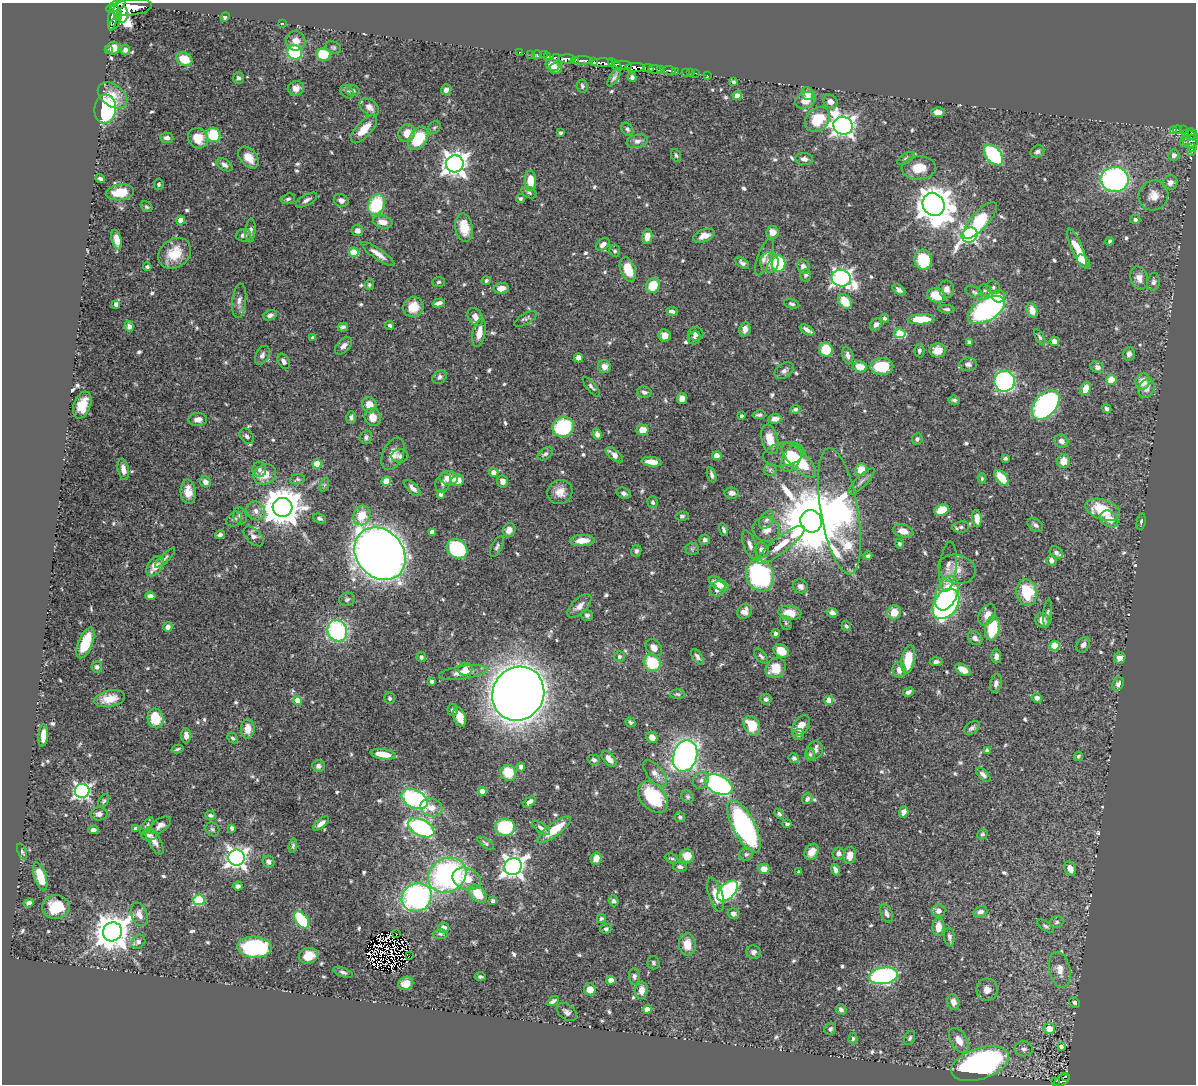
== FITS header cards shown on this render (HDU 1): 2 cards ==
NAXIS1  =                 1194
NAXIS2  =                 1082

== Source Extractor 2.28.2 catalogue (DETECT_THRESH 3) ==
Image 1194 x 1082 px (HDU 1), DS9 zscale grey, 1 PNG px = 1 image px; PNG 1198 x 1086 px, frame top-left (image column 1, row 1082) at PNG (2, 3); each listed source drawn as its Kron ellipse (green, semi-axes under 4 px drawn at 4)
Background 0.415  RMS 0.013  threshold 0.0378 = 3 sigma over >= 5 px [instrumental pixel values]
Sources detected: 698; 6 with non-positive FLUX_AUTO (blend fragments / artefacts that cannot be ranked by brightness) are neither listed nor drawn; of the other 692, the 500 brightest by FLUX_AUTO listed and drawn (192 fainter detections omitted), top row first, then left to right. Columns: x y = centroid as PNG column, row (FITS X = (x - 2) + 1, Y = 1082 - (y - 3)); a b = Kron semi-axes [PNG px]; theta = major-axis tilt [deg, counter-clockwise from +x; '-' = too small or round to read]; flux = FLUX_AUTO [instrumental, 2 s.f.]
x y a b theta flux
116 5 11 5 29 390
131 7 21 8 6 1400
117 13 7 3 -78 200
113 15 15 4 80 540
123 15 8 5 85 460
225 17 5 4 - 1.9
115 23 8 4 56 59
283 23 3 2 - 5.5
296 41 10 9 - 7.5
333 47 8 6 -30 1.8
113 48 7 6 - 8.8
108 49 3 2 - 1.9
125 50 5 4 - 2.6
295 52 7 7 - 56
520 52 3 2 - 8.1
323 54 7 6 - 28
531 54 2 2 - 4.2
537 54 4 3 - 3.9
544 55 2 2 - 7.1
548 56 2 2 - 3.4
556 57 3 2 - 2.4
184 59 8 6 -24 18
567 59 8 4 -1 450
575 60 4 3 - 150
582 60 10 3 1 250
594 62 3 3 - 30
603 63 11 4 0 250
553 65 7 5 -23 9.3
615 65 8 4 -39 130
623 65 9 3 -3 110
635 67 9 4 1 420
648 68 5 3 - 130
556 69 6 5 - 5.7
655 69 6 4 -12 180
661 69 3 2 - 73
669 70 6 3 -7 78
676 71 3 2 - 13
686 73 4 3 - 18
690 73 2 2 - 4.5
696 73 3 2 - 6
707 75 3 2 - 4.4
614 77 10 4 58 2.6
632 77 4 4 - 2.8
238 78 6 5 - 2.5
734 82 3 3 - 2.2
582 86 7 5 -82 1.9
296 88 8 7 - 5.6
446 90 5 5 - 4.3
353 91 7 5 -17 2.3
347 92 8 5 -42 2.8
808 94 6 6 - 7.4
113 95 16 11 -36 14
737 96 4 4 - 11
806 100 11 7 24 10
830 102 7 6 - 4.9
369 107 11 7 -38 5.6
105 109 14 10 84 97
938 112 6 5 - 7.4
817 119 14 11 44 26
843 126 10 8 -27 580
434 127 7 5 44 1.7
364 129 17 7 48 15
627 129 7 5 -57 2.2
1178 129 5 3 - 92
1174 130 4 3 - 51
1184 130 3 2 - 35
407 133 9 8 - 10
561 133 3 3 - 2.1
1193 134 7 3 -58 82
213 135 7 7 - 35
1189 135 7 4 -21 100
167 138 7 5 -5 3.6
198 138 10 9 - 17
418 139 12 8 54 35
637 141 11 6 14 3.7
1184 141 5 2 - 22
1190 141 8 6 -10 99
1192 148 3 3 - 16
1037 152 7 6 - 3.1
1192 152 3 2 - 8.6
676 155 6 4 -67 1.7
993 155 12 7 -51 100
1174 155 6 5 - 3.5
249 158 13 8 -48 11
906 158 10 5 30 2.2
804 159 9 6 -5 3.7
455 164 8 8 - 760
224 165 9 5 -34 3.7
919 168 17 11 2 16
100 178 4 3 - 2.1
1115 179 14 12 0 170
530 181 10 5 -89 15
1170 182 7 7 - 4.8
159 184 5 5 - 1.6
120 192 14 8 6 18
529 192 8 5 -27 2
1154 195 15 14 - 9.8
520 198 4 4 - 1.6
288 199 7 5 19 1.9
307 200 12 5 29 3.3
341 200 7 6 - 3.9
376 205 10 8 68 58
933 205 12 10 -59 2000
146 207 6 4 -39 1.6
1135 219 5 4 - 2
181 220 4 4 - 10
980 220 23 8 48 52
383 222 10 6 -11 8.3
464 228 14 8 -80 18
357 230 6 5 - 4.4
250 231 12 5 85 2.9
773 232 6 6 - 8.4
243 235 7 6 - 3.2
970 235 8 7 - 230
647 236 7 5 79 7.9
704 236 11 6 19 7.9
117 239 10 4 -76 7.9
1109 241 4 3 - 1.9
603 244 8 5 39 4.5
1077 248 21 5 -67 17
615 251 6 5 - 1.9
354 252 5 4 - 26
175 253 17 14 36 23
378 254 19 5 -34 8.1
764 257 20 6 69 6
923 260 10 8 -79 46
769 262 10 9 - 8.2
1084 262 8 5 -48 2.4
742 263 8 4 -37 2.7
778 264 8 7 - 75
147 267 4 3 - 1.9
803 267 7 6 - 4
628 270 13 7 -69 19
805 275 6 5 - 2.2
841 278 10 8 -12 340
1139 278 12 8 -74 6.5
486 281 4 4 - 2.1
438 282 6 5 - 1.7
1153 282 9 6 82 2.7
369 285 5 4 - 1.6
653 285 8 6 53 23
993 287 7 6 - 2
501 288 7 5 9 6.9
947 289 9 7 -81 4.3
899 290 7 4 -39 2.9
985 290 6 6 - 2.1
974 292 9 5 -26 2
936 295 9 7 -18 18
999 296 6 6 - 9.4
239 301 17 7 84 5.3
845 301 8 6 -53 20
439 303 6 4 14 3.8
116 304 4 4 - 3.3
792 304 8 4 -14 1.9
413 307 10 10 - 13
946 309 8 4 -4 1.6
986 310 20 10 30 200
1032 310 7 5 -70 7.9
672 311 6 3 -8 2.6
270 315 7 5 23 3.6
475 317 9 7 -58 5.2
885 318 4 3 - 1.7
526 319 12 5 30 2.3
921 319 13 5 3 22
876 324 7 5 48 3.7
390 325 4 4 - 1.8
129 326 5 4 - 2.6
343 327 5 4 - 2.3
745 329 7 5 80 4.8
807 330 8 3 -31 4.1
479 333 15 6 78 10
900 333 6 5 - 39
696 334 7 6 - 3.1
665 335 6 6 - 6.5
1040 337 8 4 -60 1.6
313 338 4 3 - 3
694 338 7 6 - 2.3
1054 341 5 4 - 5.4
969 342 4 4 - 2.3
344 346 10 6 47 4
826 350 7 6 - 28
938 350 8 7 - 11
919 351 6 5 - 1.6
1129 354 7 5 77 3.8
262 355 10 6 62 3.5
848 355 8 5 -75 3.9
579 358 4 4 - 5.3
284 361 8 5 -61 3.8
968 364 9 6 -2 3.1
604 366 7 6 - 5.9
860 367 7 5 -14 14
882 367 11 8 1 30
1097 367 7 5 -28 4.1
784 371 11 7 36 3.4
440 377 8 6 40 2.6
1111 380 5 5 - 15
1004 381 10 10 - 220
1143 382 8 7 - 11
591 387 12 4 -49 2.3
1147 388 10 7 65 5.5
1086 389 6 5 - 9.7
644 392 7 5 -16 2.6
682 399 5 5 - 6.5
954 400 6 4 -7 2.1
82 405 14 8 69 15
369 405 8 7 - 12
1046 405 17 11 50 210
795 409 5 4 - 2.4
1107 409 5 4 - 2.3
759 415 7 3 8 2.1
741 416 3 3 - 1.5
373 417 9 8 - 8
351 418 6 4 -89 2.3
198 419 9 6 4 5
775 419 7 5 9 5
563 427 11 10 - 63
642 430 6 5 - 11
597 434 6 4 -69 3.4
247 436 8 6 -50 2.6
366 437 6 6 - 2.3
770 439 15 8 -76 14
917 439 6 5 - 2.4
1061 441 7 6 - 4.6
393 454 17 10 66 9.1
545 454 9 5 35 2.2
784 454 21 12 10 9.7
614 455 10 5 -40 6.1
400 456 8 6 2 2.7
717 456 4 4 - 16
791 458 14 9 62 24
1005 458 4 3 - 1.7
799 460 23 9 -46 40
1063 461 7 6 - 10
652 462 10 4 -6 9.5
317 464 4 4 - 24
123 469 11 5 -79 6.8
259 469 7 7 - 4
770 470 6 6 - 1.9
861 470 6 5 - 18
494 472 4 4 - 6.6
265 474 11 9 30 14
712 475 8 4 -72 2.7
449 478 9 7 -7 9.9
1001 478 9 5 -50 23
297 479 7 5 7 1.8
982 479 5 4 - 1.6
457 480 6 5 - 10
386 481 4 4 - 19
502 481 6 5 - 4.6
205 482 6 5 - 5
861 482 18 5 46 4.5
443 483 10 7 66 3.2
324 485 7 4 72 1.7
412 488 10 5 -43 4.2
188 492 12 7 -86 12
560 492 13 12 - 9.2
624 493 7 5 -24 2.5
732 493 7 5 -9 4.2
441 494 4 4 - 3.2
653 502 6 5 - 2.1
283 507 10 9 - 2600
942 510 7 5 22 22
1103 510 18 10 -19 32
256 511 10 9 - 5.6
840 511 64 19 -80 260
362 515 10 8 71 18
240 516 9 6 -72 2.7
682 516 7 4 6 1.7
320 518 6 4 -24 1.7
977 518 8 4 -84 9
234 519 8 6 40 2.8
1109 519 10 7 -37 9.5
766 520 10 6 55 3.4
811 521 11 10 - 9600
1141 522 8 4 80 1.8
1035 525 9 6 -38 2.8
961 527 8 5 8 2.6
766 529 14 12 -20 9
509 530 7 6 - 6.5
724 530 6 3 -73 2.1
903 531 10 6 -16 8
432 532 4 4 - 9.4
220 535 5 4 - 2.5
253 536 12 7 -44 4.2
582 540 12 5 4 12
705 540 5 5 - 2.7
899 544 5 4 - 1.8
750 545 15 6 -71 4.1
781 545 29 7 38 16
497 547 11 5 63 2.5
457 549 11 9 -39 90
692 549 6 6 - 1.8
762 550 7 7 - 5.3
636 551 6 5 - 2.3
1056 553 7 5 -40 3
380 554 28 23 -49 1100
868 556 4 4 - 2
165 558 13 4 44 2.3
1051 560 5 5 - 4.3
155 566 11 7 57 12
948 567 25 8 84 8.1
957 569 19 14 -14 11
760 575 16 13 -65 140
719 584 11 5 -30 8.5
800 586 7 6 - 3.6
718 589 8 7 - 5.2
947 593 18 10 69 46
1027 593 13 10 -80 36
150 596 5 4 - 4.8
347 599 8 6 18 2.1
946 604 17 11 55 220
579 606 15 7 44 6.5
744 611 8 6 50 6
894 612 7 6 - 14
790 613 11 7 -10 12
832 613 6 4 -20 3.5
1048 613 14 3 84 2.3
587 615 6 5 - 2.5
987 615 11 8 58 7.4
1042 620 7 7 - 4.8
786 623 8 5 -61 1.6
846 626 5 4 - 1.7
168 627 5 4 - 5.5
992 628 12 7 81 39
337 631 11 9 -64 110
775 634 4 3 - 2.5
975 638 8 6 -38 3.8
85 643 16 7 67 24
1083 645 8 6 58 3.2
1055 646 5 4 - 30
654 648 9 7 -53 5.8
781 651 8 6 -31 14
761 656 9 5 -49 2.2
996 656 7 5 -88 3.1
421 657 5 4 - 2
619 657 5 5 - 2
697 657 9 5 -55 2.6
1120 658 6 5 - 7.3
908 660 14 6 81 25
936 662 6 4 5 2.9
652 663 9 8 - 34
97 667 5 5 - 2.6
776 668 11 9 45 16
465 669 7 6 - 4.7
899 670 8 6 -82 5.7
963 670 8 5 -31 9
463 672 24 6 8 11
432 681 4 3 - 2.8
996 683 9 6 76 3.7
1118 684 7 5 59 3.3
908 692 6 4 28 3.1
518 694 27 25 61 1700
677 694 7 4 4 1.6
390 698 6 5 - 1.7
1037 698 5 4 - 3.4
109 699 16 8 10 14
766 699 5 5 - 2.7
829 700 4 4 - 12
298 701 4 4 - 17
453 710 6 5 - 1.9
460 717 10 6 -71 11
156 718 10 8 -78 23
631 722 5 4 - 1.7
752 726 10 7 -60 20
801 726 12 7 55 12
972 728 9 6 36 3.1
248 729 9 7 85 9.3
799 734 5 5 - 2.1
43 735 11 4 86 7.4
186 736 8 4 -87 5.6
652 737 6 5 - 6.5
233 738 6 4 -44 1.6
177 749 6 3 14 1.6
815 750 9 8 - 4.1
987 750 4 3 - 2
383 754 13 5 -9 15
810 755 6 5 - 1.8
685 756 16 12 73 340
1078 756 5 4 - 1.5
794 758 5 5 - 2.5
609 759 9 5 -49 6.3
594 760 6 5 - 2.2
318 766 6 6 - 3.3
521 767 4 4 - 3.2
508 773 8 7 - 20
655 773 16 7 -50 6.9
983 775 9 5 -44 3.6
701 780 9 7 58 3.7
719 785 14 9 -26 190
82 791 7 7 - 260
483 791 4 4 - 12
653 797 18 12 -48 54
687 797 7 5 -45 2.1
414 799 14 9 -27 140
807 799 6 4 50 2.5
104 801 7 4 58 1.6
529 802 7 4 39 4.2
431 807 11 9 -15 8.9
904 812 5 4 - 5.2
99 814 8 6 1 4
779 814 5 4 - 1.9
210 815 5 4 - 2.5
680 817 5 5 - 2.2
321 823 9 4 39 4.7
787 824 4 3 - 2.1
160 825 12 7 33 4.9
147 826 10 4 55 1.8
744 826 29 11 -62 200
505 827 10 8 -3 63
135 828 4 3 - 1.9
232 828 4 4 - 3.1
421 828 14 8 -26 130
541 828 10 4 -35 2.9
212 829 7 6 - 1.9
93 830 5 4 - 3.2
554 830 20 6 37 26
982 834 5 5 - 1.8
149 835 8 5 -1 2.6
154 841 15 6 -60 6.2
486 843 10 4 -35 1.8
293 846 7 4 84 1.6
22 852 8 4 -69 1.8
812 852 9 6 59 8.9
746 854 7 6 - 2
838 854 6 6 - 3.8
850 855 8 6 79 8.4
687 856 7 6 - 16
237 858 8 8 - 520
596 858 6 5 - 8.6
672 858 7 5 -26 1.6
269 862 6 5 - 3
513 866 9 8 - 620
680 867 7 5 -10 2.6
764 869 5 5 - 8.6
1070 869 8 5 -67 5.4
836 870 6 4 -72 3
799 872 4 3 - 1.9
447 875 20 16 29 190
40 876 14 6 -72 21
467 879 14 10 -20 17
238 886 5 4 - 2.9
727 891 13 7 45 130
478 894 10 7 -48 20
716 895 18 7 -72 11
417 897 15 14 - 210
199 900 5 5 - 66
493 901 4 4 - 2
613 901 5 5 - 2.3
29 903 5 4 - 3
56 907 14 12 4 25
938 911 7 6 - 4.4
980 912 7 5 23 3.4
887 913 9 5 -69 3.1
139 914 12 8 -70 6.3
733 914 6 5 - 3.2
601 918 4 4 - 1.7
302 920 10 6 -52 64
1057 922 7 6 - 2.2
1046 926 10 4 -34 2.1
938 927 9 6 87 9.5
443 928 5 5 - 4.7
606 929 5 5 - 2.1
112 932 10 9 - 1900
396 934 2 2 - 2.6
440 934 7 5 -1 1.8
949 937 9 5 -85 2.6
138 942 7 6 - 3.6
687 944 11 8 -86 12
254 947 17 10 -2 110
754 952 7 6 - 3.2
309 956 10 7 16 12
409 956 3 2 - 3
653 963 7 6 - 2.1
1060 970 18 10 -79 9.2
343 972 10 4 -20 2.4
634 976 8 5 -90 2.5
883 976 15 8 8 160
480 977 5 4 - 1.7
611 980 4 4 - 14
406 983 7 6 - 7.6
590 989 6 6 - 8.9
641 990 9 6 86 7.1
987 990 11 10 - 6.7
553 1001 6 3 34 2.2
953 1002 8 6 -75 5.7
1075 1002 5 5 - 1.7
647 1009 4 4 - 13
841 1009 5 5 - 2.7
567 1012 11 7 -36 3.4
830 1029 6 5 - 2.1
1049 1029 6 5 - 16
910 1038 7 5 64 1.8
853 1039 6 4 87 1.6
959 1040 14 8 -58 9.8
1061 1047 4 3 - 2.5
1024 1049 9 7 -8 4
980 1064 30 15 18 250
1066 1076 3 2 - 5.6
1062 1080 9 5 35 58
1055 1081 3 2 - 7.5
At the frame edge (FLAGS 8, measured only in part): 1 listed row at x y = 116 5
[192 fainter detections neither listed nor drawn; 6 non-positive-flux detections neither listed nor drawn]